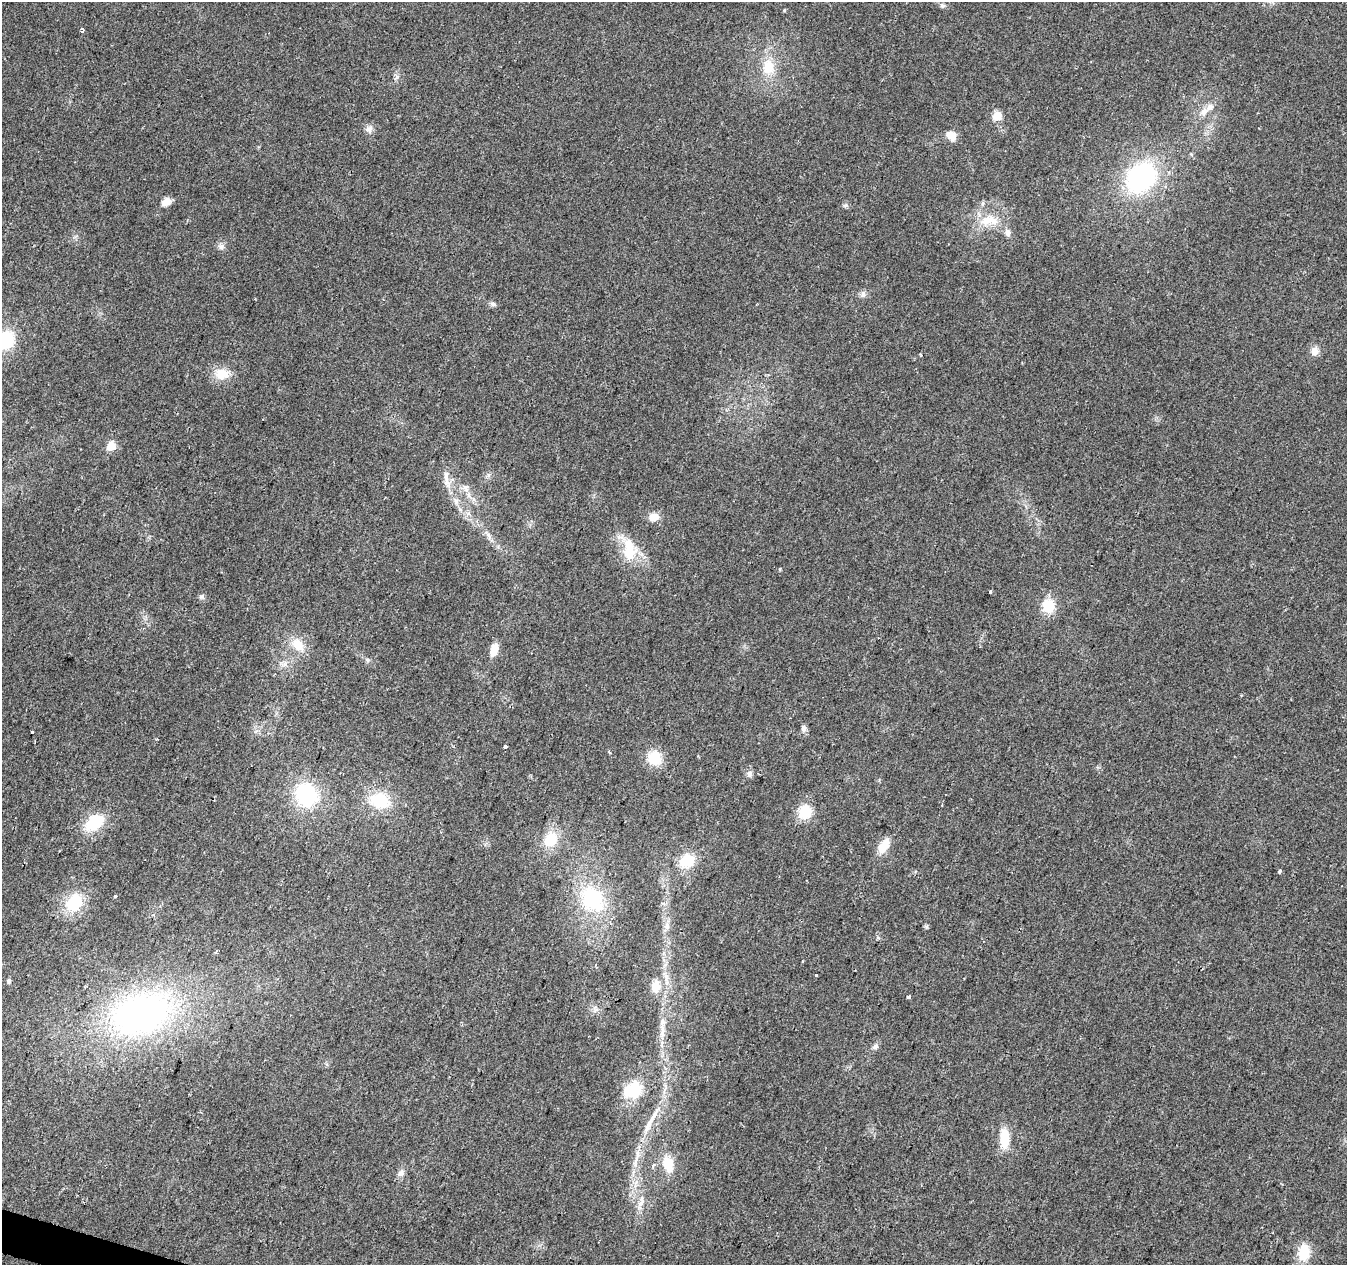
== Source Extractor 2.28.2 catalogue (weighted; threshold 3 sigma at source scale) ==
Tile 7 of 4 x 4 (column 3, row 2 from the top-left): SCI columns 2691-4035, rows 2739-4001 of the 5387 x 5542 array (HDU 1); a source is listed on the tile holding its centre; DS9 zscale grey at full resolution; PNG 1349 x 1267 px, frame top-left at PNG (2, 2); no overlay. Shown black and unused: <1% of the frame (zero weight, under 2 of 3 exposures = <1% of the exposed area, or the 3 px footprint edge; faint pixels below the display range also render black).
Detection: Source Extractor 2.28.2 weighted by HDU 2 'WHT'; one run over the whole footprint, this tile lists its part. Background 0.0422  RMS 0.008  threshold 0.036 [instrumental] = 3 sigma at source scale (4.5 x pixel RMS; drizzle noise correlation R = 1.50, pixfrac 1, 0.0396/0.0396 arcsec/px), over >= 5 px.
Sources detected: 72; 2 inside a brighter listed object's ellipse — not listed separately; the other 70 listed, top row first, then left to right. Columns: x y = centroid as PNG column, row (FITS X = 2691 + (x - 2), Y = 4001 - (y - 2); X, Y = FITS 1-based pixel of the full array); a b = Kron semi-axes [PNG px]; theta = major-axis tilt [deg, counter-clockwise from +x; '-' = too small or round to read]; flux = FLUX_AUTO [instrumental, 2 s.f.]
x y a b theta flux
942 5 7 6 - 2
784 10 4 4 - 0.78
83 30 4 3 - 3.5
768 67 20 15 90 19
396 78 8 4 37 1.7
1204 112 12 8 42 6.1
997 116 5 5 - 35
369 129 10 9 - 4
951 136 14 10 -43 7
1141 178 35 26 47 120
166 202 11 8 27 7
845 205 7 4 18 1.4
989 220 30 16 3 21
1008 232 9 8 - 3.9
221 246 9 7 15 3.3
863 294 10 6 80 2.7
493 304 9 5 -10 2.1
5 340 19 16 65 38
1315 351 11 9 88 5.9
222 374 18 14 0 14
111 446 5 5 - 32
446 476 34 7 -77 8.5
466 488 11 7 -75 4.5
654 517 12 9 5 8
489 536 10 5 -55 3
629 550 28 15 -86 26
780 569 4 4 - 0.82
990 592 3 3 - 1.6
201 597 7 6 - 1.9
1048 606 14 13 - 20
298 645 20 14 -50 14
494 649 14 8 73 10
367 660 7 5 -24 1.9
803 728 9 7 -81 2.8
32 732 3 3 - 2.7
505 747 4 3 - 2.8
609 752 4 3 - 1
654 758 13 13 - 23
749 774 8 7 - 3.1
306 794 23 20 -72 64
379 800 21 16 -12 35
805 812 14 13 - 21
94 823 20 14 38 31
551 839 18 14 59 22
884 846 17 10 57 13
687 861 14 12 32 26
1280 871 3 3 - 3.3
116 896 3 3 - 1.9
593 899 35 25 -60 62
74 903 19 15 58 33
667 926 10 8 66 4
216 951 3 3 - 1.9
803 961 3 2 - 0.91
816 975 3 2 - 1.1
9 981 6 5 - 1.8
656 986 13 10 86 12
909 997 4 4 - 2.9
595 1008 11 5 -64 2.7
141 1013 75 48 16 270
662 1032 26 6 89 9.7
875 1047 8 7 - 2.7
633 1090 19 15 38 37
649 1124 33 7 62 14
1004 1138 21 10 -86 20
636 1162 19 5 75 7
668 1164 16 11 -79 17
653 1165 3 3 - 6.7
401 1173 10 9 - 3.6
640 1204 9 5 35 3
1304 1252 17 11 84 22
Isophote crosses this tile's border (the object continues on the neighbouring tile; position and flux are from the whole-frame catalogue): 1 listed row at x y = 5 340
Unlisted compact peaks at least as high as the median listed source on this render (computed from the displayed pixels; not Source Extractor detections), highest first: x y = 926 927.